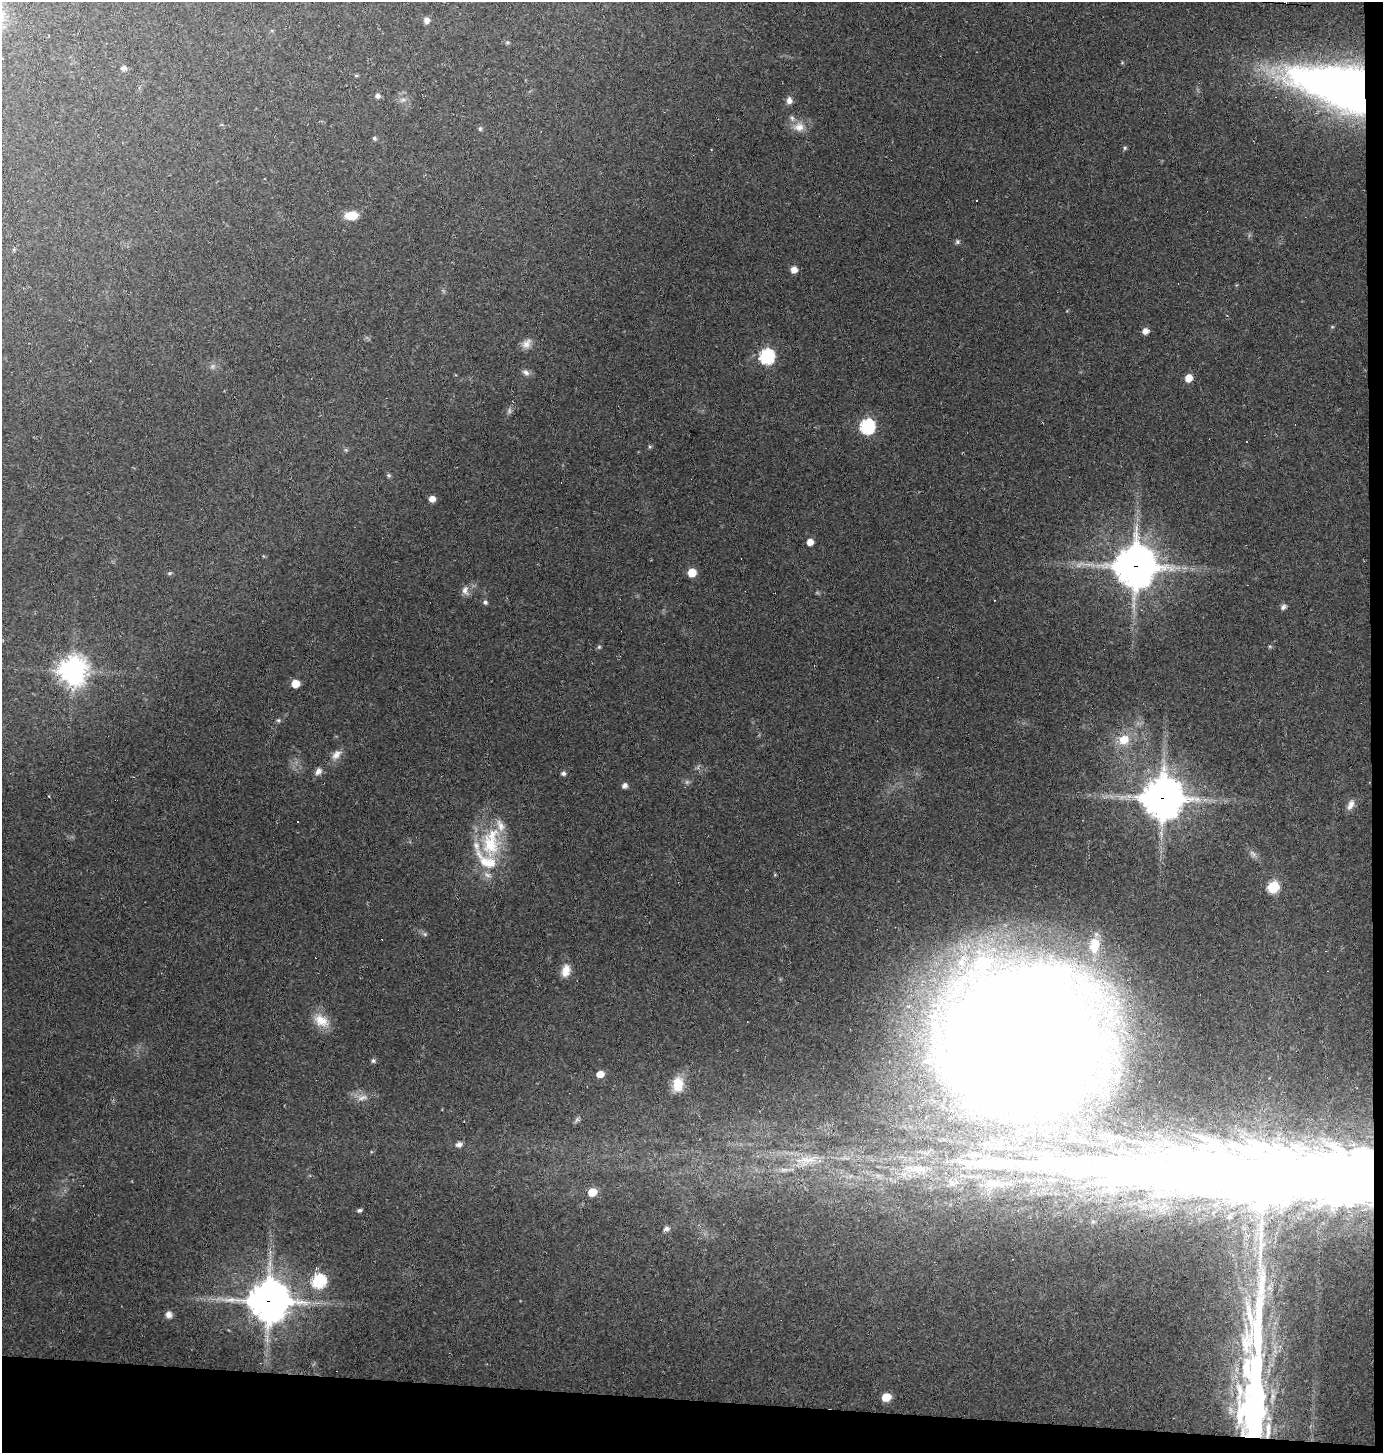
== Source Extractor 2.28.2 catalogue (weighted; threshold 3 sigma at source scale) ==
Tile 9 of 3 x 3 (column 3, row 3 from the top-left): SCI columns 2860-4240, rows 1-1451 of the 4379 x 4353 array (HDU 1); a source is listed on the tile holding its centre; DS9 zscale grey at full resolution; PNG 1385 x 1455 px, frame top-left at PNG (2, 2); no overlay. Shown black and unused: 4% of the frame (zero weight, under 2 of 3 exposures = <1% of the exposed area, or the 3 px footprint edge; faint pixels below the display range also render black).
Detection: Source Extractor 2.28.2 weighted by HDU 2 'WHT'; one run over the whole footprint, this tile lists its part. Background 0.131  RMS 0.011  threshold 0.0488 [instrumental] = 3 sigma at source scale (4.5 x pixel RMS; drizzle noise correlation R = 1.50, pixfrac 1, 0.05/0.05 arcsec/px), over >= 5 px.
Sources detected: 98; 4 too faint to see at this stretch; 5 inside a brighter object's white glare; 3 cosmic-ray / hot-pixel residue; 1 long thin detection or spike segment (spike, bleed or trail) — not listed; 8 inside a brighter listed object's ellipse — not listed separately; the other 77 listed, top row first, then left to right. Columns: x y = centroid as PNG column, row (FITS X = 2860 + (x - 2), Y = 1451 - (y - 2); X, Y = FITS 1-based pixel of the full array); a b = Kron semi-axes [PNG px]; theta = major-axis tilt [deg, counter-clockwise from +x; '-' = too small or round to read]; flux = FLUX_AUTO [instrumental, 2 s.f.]
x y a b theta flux
427 20 6 6 - 6.1
507 42 5 4 - 1.5
124 68 6 5 - 4
356 76 6 4 1 1.2
1340 86 84 37 -14 690
378 96 5 5 - 3.3
403 100 7 4 0 2.6
789 100 9 7 -88 4.8
799 127 14 12 20 11
480 129 6 5 - 1.8
375 138 6 5 - 1.7
1125 148 6 5 - 1.6
351 215 14 9 2 17
957 242 6 6 - 2
794 270 6 6 - 8.1
1145 331 7 6 - 5.6
527 344 14 10 47 7.4
767 356 7 7 - 190
526 372 10 7 -21 4.3
1189 378 7 6 - 13
867 426 7 7 - 190
650 447 6 4 0 1.4
346 450 6 4 -44 1.5
389 475 6 5 - 1.9
432 499 6 6 - 7.5
810 542 6 5 - 9.1
1135 566 13 13 - 3500
692 572 6 6 - 20
170 573 5 5 - 1.7
465 590 13 8 -85 5.9
485 602 6 5 - 2.5
1283 607 8 6 37 3.2
599 647 5 5 - 1.5
73 671 10 9 - 1300
295 683 6 6 - 18
278 720 5 5 - 1.7
1124 740 15 13 23 19
336 755 16 9 46 7.9
318 771 10 7 50 5.1
563 773 6 5 - 2.8
624 786 7 7 - 3.5
1163 798 13 12 - 3600
1350 805 15 8 65 6.8
298 822 2 2 - 0.88
491 845 35 27 -82 65
1253 853 12 5 -45 3.9
1273 887 7 6 - 67
425 934 6 5 - 1.9
1094 945 21 13 85 21
983 963 38 21 19 74
566 971 14 9 76 12
1099 995 30 16 -62 57
321 1021 21 14 -33 19
1024 1040 80 68 -42 3800
373 1061 6 6 - 2.4
926 1061 8 6 25 3.4
600 1074 7 5 12 11
678 1084 17 12 84 19
362 1098 15 7 19 6.6
459 1144 7 6 - 4.7
807 1160 37 12 7 31
918 1169 29 10 1 25
1290 1174 308 44 -2 3400
952 1183 10 8 -4 7.2
990 1184 17 13 69 18
592 1192 7 6 - 19
359 1210 5 4 - 2.3
1229 1217 8 8 - 5.2
1261 1225 31 7 83 25
666 1229 7 5 10 3.6
316 1267 5 4 - 1.5
319 1281 8 7 - 130
269 1301 13 12 - 3400
169 1315 8 7 - 5.3
886 1397 7 5 22 23
1254 1412 111 14 89 930
1268 1430 29 7 87 16
Overlapping masked pixels (flux is a lower limit): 7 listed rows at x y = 1340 86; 1135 566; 1163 798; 1290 1174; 269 1301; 1254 1412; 1268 1430